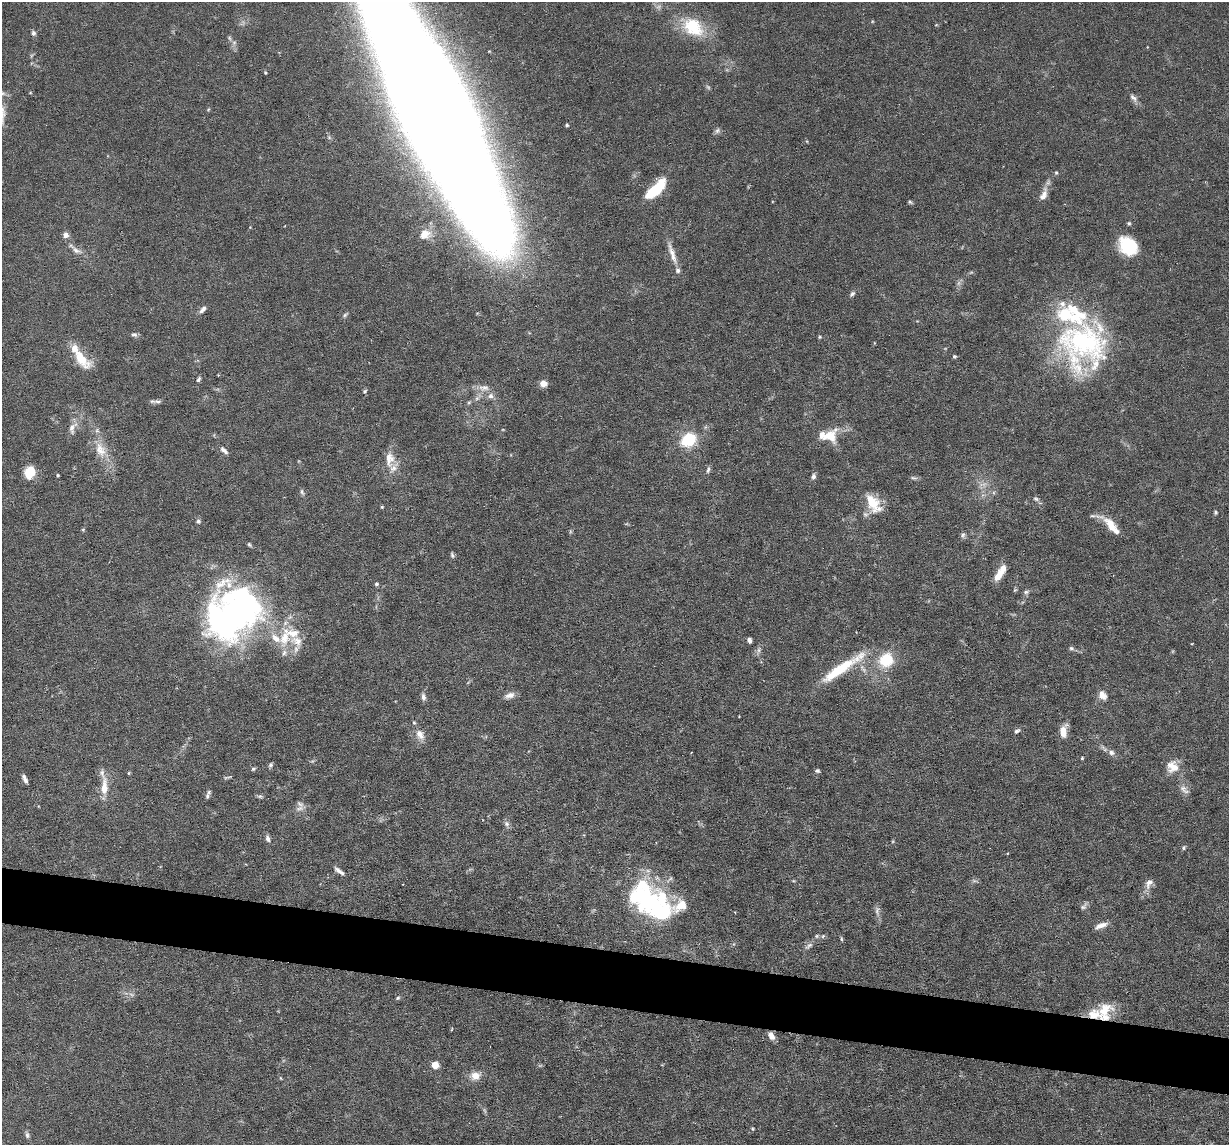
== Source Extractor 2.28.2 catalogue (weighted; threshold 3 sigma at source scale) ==
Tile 6 of 4 x 4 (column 2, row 2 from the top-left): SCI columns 1227-2453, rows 2405-3547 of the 4906 x 4927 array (HDU 1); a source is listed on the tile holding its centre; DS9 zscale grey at full resolution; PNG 1231 x 1147 px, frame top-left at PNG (2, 2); no overlay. Shown black and unused: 5% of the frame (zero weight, under 3 of 6 exposures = <1% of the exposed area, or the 3 px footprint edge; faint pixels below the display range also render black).
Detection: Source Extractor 2.28.2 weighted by HDU 2 'WHT'; one run over the whole footprint, this tile lists its part. Background 0.0968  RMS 0.0042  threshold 0.0172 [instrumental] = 3 sigma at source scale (4.09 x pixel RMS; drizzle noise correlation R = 1.36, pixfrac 0.8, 0.05/0.05 arcsec/px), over >= 5 px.
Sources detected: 127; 4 too faint to see at this stretch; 2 inside a brighter object's white glare — not listed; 16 inside a brighter listed object's ellipse — not listed separately; the other 105 listed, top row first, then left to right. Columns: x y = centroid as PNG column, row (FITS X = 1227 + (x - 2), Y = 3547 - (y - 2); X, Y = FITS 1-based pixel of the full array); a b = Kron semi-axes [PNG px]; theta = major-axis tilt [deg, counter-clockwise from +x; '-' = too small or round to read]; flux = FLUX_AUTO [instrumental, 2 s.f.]
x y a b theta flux
693 27 27 20 -39 17
33 33 7 6 - 0.98
229 38 7 4 -87 0.66
265 73 5 3 - 0.44
1134 98 13 6 -44 1.6
434 111 201 41 -64 3500
567 125 4 4 - 0.61
717 131 8 7 - 1.1
1056 173 5 4 - 0.51
656 189 27 12 41 14
1043 195 20 8 68 3.2
910 202 6 4 -33 0.59
1129 223 5 5 - 0.6
425 234 17 13 18 4.9
65 235 6 6 - 2
1128 246 21 17 -44 16
76 250 17 7 -31 2.4
672 253 33 7 -71 4.3
852 294 9 5 45 0.95
202 310 11 5 46 1.5
345 315 7 5 38 0.74
134 335 8 6 -5 0.98
819 337 5 4 - 0.47
1083 344 68 56 -66 81
954 356 5 4 - 0.55
81 358 30 12 -49 10
198 379 8 4 58 0.79
543 383 7 7 - 2.9
484 388 17 9 4 3.2
365 391 5 5 - 0.62
491 396 8 8 - 1.7
477 398 6 5 - 0.94
158 402 12 5 1 1.2
72 428 18 10 73 3.2
830 436 21 17 39 8
689 439 19 15 34 13
100 450 23 14 -68 7.6
224 450 11 5 -41 1.4
389 459 22 12 87 5.7
708 470 10 5 77 0.95
30 472 11 9 69 9.5
58 475 4 3 - 0.45
813 476 6 5 - 1.3
914 478 9 4 -12 0.86
302 492 9 5 -68 0.82
1036 499 7 5 -30 0.87
873 503 27 14 -57 9.7
382 507 4 4 - 0.41
1216 512 5 5 - 0.55
198 521 6 5 - 0.85
1110 524 25 11 -45 5.8
83 530 5 4 - 0.45
963 535 7 5 25 0.9
249 544 6 4 -50 0.62
452 555 8 5 -68 0.78
998 576 15 8 57 4.7
376 584 5 5 - 0.69
1026 592 8 5 15 0.89
233 613 63 50 41 160
284 638 29 13 82 11
749 640 5 4 - 1.2
1071 648 6 5 - 0.79
759 650 7 4 72 0.95
886 660 13 12 - 14
841 668 63 10 34 17
510 695 14 8 19 2.2
1103 695 12 9 -58 2.6
423 697 9 6 -79 1.4
1017 731 8 5 29 0.89
1063 731 16 8 83 4
420 735 15 10 -59 3.4
1111 752 8 7 - 1.6
1082 758 4 4 - 0.4
270 765 6 5 - 0.8
1172 767 16 15 - 5.4
253 769 6 4 27 0.6
817 771 6 5 - 0.74
129 773 5 3 - 0.37
229 777 10 3 10 0.56
25 779 9 4 -63 1.4
104 787 26 9 87 6.3
1184 789 16 7 -47 2.1
207 796 7 5 -90 1
260 796 7 5 -7 0.71
300 808 14 8 22 2.2
506 824 7 7 - 1.2
268 838 9 5 -72 1.2
1184 848 6 5 - 0.63
339 871 13 4 -35 1.7
671 878 6 4 71 0.66
1149 883 15 8 58 2.4
642 898 42 31 -46 51
680 906 28 14 34 7.3
1083 907 10 6 37 1.2
1101 925 17 6 20 2.7
816 936 5 5 - 0.6
823 936 6 4 46 0.64
841 939 7 3 -82 0.48
809 945 12 5 33 1.4
398 998 6 4 44 0.6
1104 1012 25 18 67 11
771 1036 10 6 -56 2.5
435 1065 6 6 - 4.6
475 1076 12 10 9 3.9
27 1135 8 5 -71 0.98
Overlapping masked pixels (flux is a lower limit): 1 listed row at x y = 1104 1012
Isophote crosses this tile's border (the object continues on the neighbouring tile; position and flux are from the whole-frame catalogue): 2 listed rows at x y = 693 27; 434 111